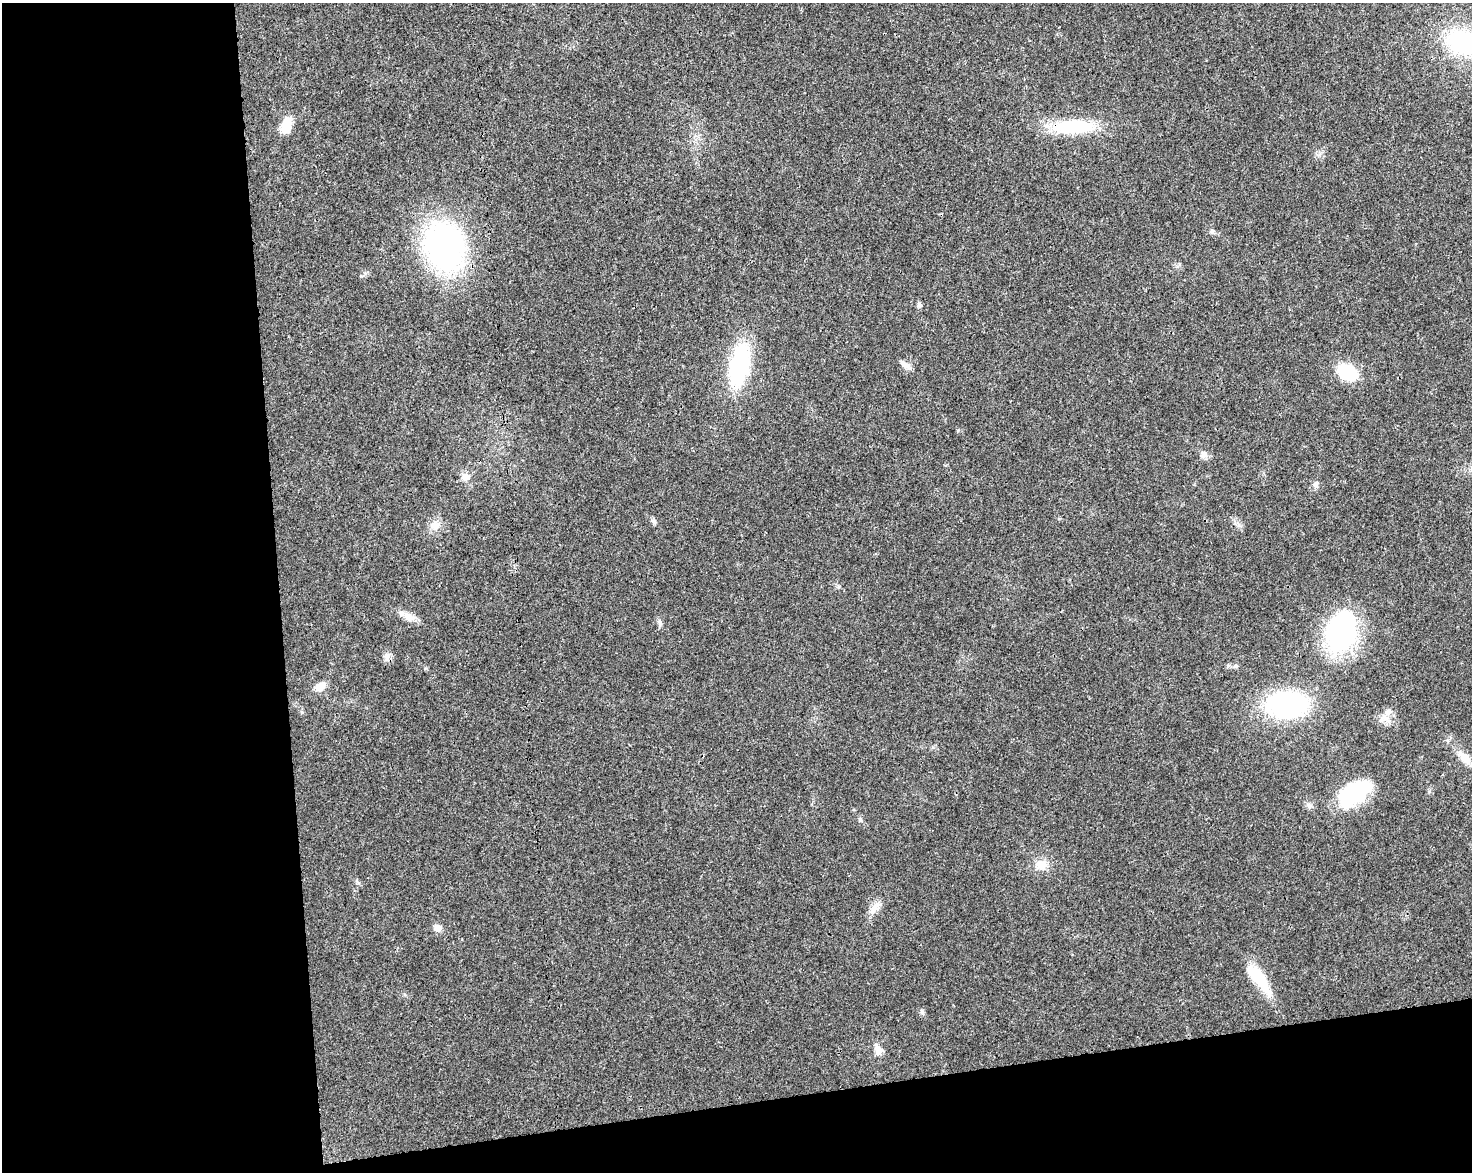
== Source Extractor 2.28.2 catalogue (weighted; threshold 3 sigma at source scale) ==
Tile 10 of 3 x 4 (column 1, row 4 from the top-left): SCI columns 69-1538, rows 56-1225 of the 4503 x 4793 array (HDU 1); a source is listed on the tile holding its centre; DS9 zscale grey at full resolution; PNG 1474 x 1174 px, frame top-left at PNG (2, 3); no overlay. Shown black and unused: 25% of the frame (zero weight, under 3 of 4 exposures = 5% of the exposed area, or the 3 px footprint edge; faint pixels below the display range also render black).
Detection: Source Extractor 2.28.2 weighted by HDU 2 'WHT'; one run over the whole footprint, this tile lists its part. Background 0.0167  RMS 0.0027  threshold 0.0123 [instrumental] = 3 sigma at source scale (4.5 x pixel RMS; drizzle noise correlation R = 1.50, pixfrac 1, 0.0396/0.0396 arcsec/px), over >= 5 px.
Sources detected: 32; all 32 listed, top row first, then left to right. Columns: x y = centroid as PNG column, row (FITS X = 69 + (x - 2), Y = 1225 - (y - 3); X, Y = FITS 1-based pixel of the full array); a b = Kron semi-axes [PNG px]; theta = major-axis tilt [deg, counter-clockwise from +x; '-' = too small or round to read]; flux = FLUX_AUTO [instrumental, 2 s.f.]
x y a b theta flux
1462 42 30 22 -21 31
286 126 16 9 78 6.1
1073 127 46 14 2 18
1212 231 7 6 - 0.65
445 247 35 28 -79 92
919 305 7 6 - 0.71
739 365 34 16 78 37
905 365 15 6 -37 1.5
1347 372 17 12 -19 14
1203 455 8 7 - 1.7
465 477 12 10 -69 1.9
1315 484 9 7 42 0.98
654 521 9 5 -46 0.69
435 526 13 11 -75 2.3
408 617 18 10 -26 2.6
660 622 9 6 -75 0.82
1341 632 37 27 74 52
387 656 12 8 77 1.4
1228 666 7 5 68 0.5
320 686 13 8 25 2.8
1286 704 33 22 -1 49
1388 712 11 9 47 1.8
1464 757 22 9 -45 3.4
1353 794 38 20 34 20
860 819 7 4 -73 0.42
1041 865 17 13 -7 3.3
357 881 7 4 -71 0.44
874 908 24 7 57 2.4
437 928 10 9 - 1.5
1259 978 38 12 -54 12
922 1012 8 5 -71 0.61
878 1050 12 9 -80 2.2
Overlapping masked pixels (flux is a lower limit): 1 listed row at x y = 1073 127
Isophote crosses this tile's border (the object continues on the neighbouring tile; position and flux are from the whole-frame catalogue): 1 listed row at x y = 1462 42
Unlisted compact peaks at least as high as the median listed source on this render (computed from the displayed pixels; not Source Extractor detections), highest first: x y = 958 430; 839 586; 425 668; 1429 791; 1309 806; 933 747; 1319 155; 302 712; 361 276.